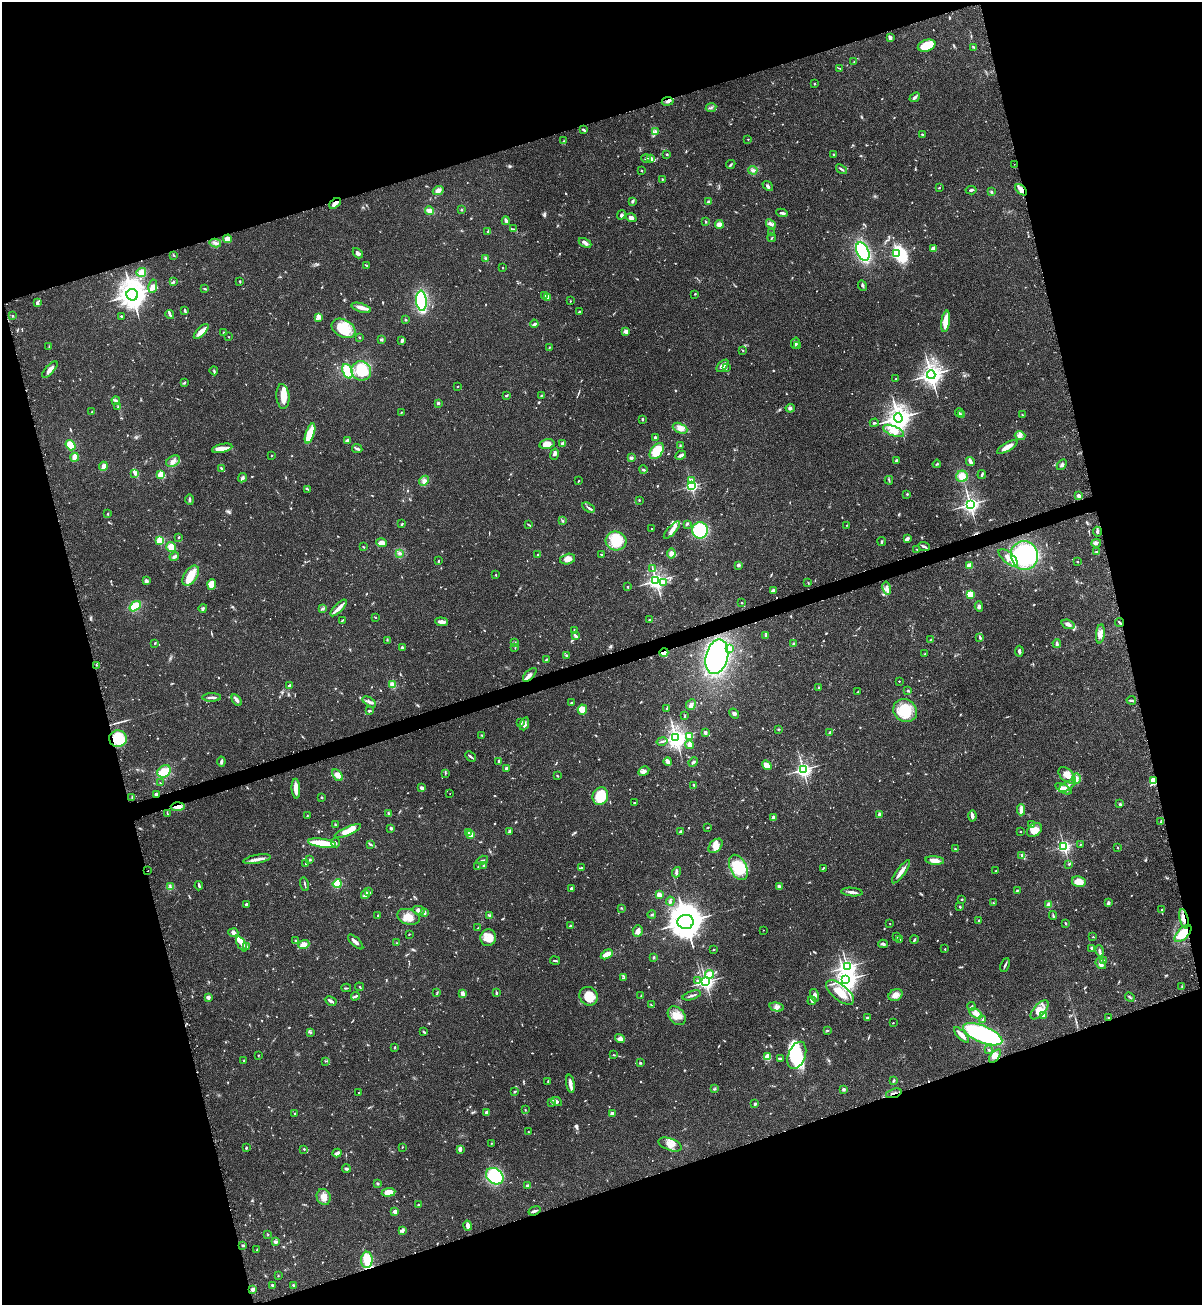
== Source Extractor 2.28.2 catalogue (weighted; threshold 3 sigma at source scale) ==
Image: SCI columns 177-4974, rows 22-5231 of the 5325 x 5272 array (HDU 1 of 3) = the unmasked area's bounding box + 8 px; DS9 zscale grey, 4 x 4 block average (1 PNG px = mean of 4 x 4 image px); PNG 1204 x 1307 px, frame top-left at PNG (2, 2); each listed source drawn as its Kron ellipse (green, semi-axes under 4 px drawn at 4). Shown black and unused: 35% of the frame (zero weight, under 2 of 3 exposures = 2% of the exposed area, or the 3 px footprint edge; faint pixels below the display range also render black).
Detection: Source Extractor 2.28.2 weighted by HDU 2 'WHT'. Background 0.0391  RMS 0.0043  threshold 0.0196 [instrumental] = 3 sigma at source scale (4.5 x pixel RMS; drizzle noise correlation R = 1.50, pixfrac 1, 0.05/0.05 arcsec/px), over >= 5 px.
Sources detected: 990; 3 too faint to see at this stretch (4 x 4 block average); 10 inside a brighter object's white glare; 16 cosmic-ray / hot-pixel residue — neither listed nor drawn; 23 coinciding with a brighter row at this scale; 57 inside a brighter listed object's ellipse — not listed separately; of the other 881, all 500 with FLUX_AUTO >= 1.48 (the completeness limit of this list) listed and drawn (381 fainter detections not listed), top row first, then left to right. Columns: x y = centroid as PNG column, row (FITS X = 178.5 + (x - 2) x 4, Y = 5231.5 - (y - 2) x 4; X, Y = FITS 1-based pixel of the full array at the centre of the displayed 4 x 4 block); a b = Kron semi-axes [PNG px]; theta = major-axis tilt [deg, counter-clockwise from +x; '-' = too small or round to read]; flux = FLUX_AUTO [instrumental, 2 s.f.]
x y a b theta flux
890 38 4 3 - 6.8
927 46 9 5 18 60
974 47 4 2 - 2.2
854 62 2 2 - 2.7
839 68 3 2 - 1.6
814 84 2 2 - 2.5
915 97 5 2 - 7
668 101 6 2 9 6.2
711 108 5 2 - 4.2
584 130 4 2 - 4.7
655 131 3 2 - 2.2
922 134 3 2 - 2.3
748 139 2 2 - 2.8
563 141 3 2 - 1.6
667 154 3 2 - 2.3
834 154 2 2 - 1.8
646 158 5 2 - 4.1
651 158 4 3 - 6.1
731 164 5 2 - 2.8
1014 164 2 2 - 1.8
842 169 6 2 -36 4.9
642 170 2 2 - 1.8
753 170 4 2 - 4.9
662 179 2 2 - 2.8
768 186 6 2 -41 5.8
939 188 3 2 - 1.5
971 190 5 2 - 4
1021 190 7 4 -45 13
438 191 5 3 - 12
991 192 3 2 - 3.5
632 201 3 2 - 5.2
708 202 3 3 - 6.5
335 203 7 3 41 13
462 210 2 2 - 2.9
430 211 4 3 - 15
782 213 6 2 -10 7.1
621 215 5 3 - 5.6
631 218 5 3 - 9.1
506 221 4 2 - 7.1
705 222 3 2 - 2.1
719 224 4 3 - 20
771 224 5 3 - 6
514 229 4 2 - 2.5
488 232 3 2 - 2.5
771 232 2 2 - 2.6
772 238 4 2 - 2.3
228 239 4 4 - 17
215 243 6 3 -13 7.4
585 243 7 3 -28 9.2
933 249 2 2 - 78
863 251 9 6 -65 170
358 253 6 3 -49 8.7
897 253 2 2 - 370
174 255 3 2 - 2.3
486 259 4 3 - 3.9
366 265 4 2 - 1.8
503 268 2 2 - 5.6
141 272 5 4 - 16
240 281 3 2 - 2.5
173 282 2 2 - 3
862 285 5 2 - 4.4
153 286 7 4 80 9.5
205 289 4 2 - 3
695 294 2 2 - 1.8
132 295 6 5 - 2800
545 296 4 2 - 2.5
547 297 2 2 - 55
421 301 10 5 -86 200
570 301 2 2 - 3.1
37 303 3 3 - 7.6
361 308 10 4 -18 15
185 311 4 2 - 4.1
579 312 4 2 - 2.1
170 315 5 2 - 4
12 316 2 2 - 3.7
121 316 2 2 - 2.3
319 317 3 2 - 3.9
405 320 2 2 - 2.8
946 321 11 4 81 43
534 324 4 2 - 5.8
344 328 13 8 -30 64
201 332 9 3 45 25
223 332 2 2 - 2.2
626 332 4 3 - 9.7
229 337 2 2 - 1.5
359 337 2 2 - 1.6
381 339 2 2 - 5.5
402 340 3 2 - 6.3
795 343 5 2 - 5.6
798 345 2 2 - 3
49 347 3 2 - 2.3
549 348 4 2 - 2.2
742 350 3 2 - 1.9
723 366 7 3 45 15
726 368 2 2 - 1.5
50 369 10 3 47 15
214 371 4 2 - 3.3
347 371 8 4 -68 69
361 371 10 9 - 88
931 375 4 4 - 1500
896 379 2 2 - 2
184 383 4 2 - 2.7
457 386 2 2 - 4.8
506 395 4 2 - 3.6
541 395 2 2 - 1.9
283 396 12 6 -85 45
116 401 4 3 - 6.6
438 403 2 2 - 19
118 407 2 2 - 2
790 408 4 3 - 5
92 412 3 2 - 1.9
401 412 2 2 - 1.8
959 413 5 2 - 2.5
962 414 3 2 - 3.7
1022 415 3 2 - 2
898 418 4 4 - 2100
642 419 2 2 - 10
874 423 4 2 - 2.5
680 428 8 5 -24 18
893 431 11 5 -22 25
310 433 10 4 71 54
1020 436 5 2 - 6.2
655 437 2 2 - 14
347 440 3 2 - 7.5
563 443 4 4 - 5.7
547 444 7 4 13 26
71 445 5 4 - 36
680 445 2 2 - 1.7
1007 447 11 3 30 23
222 448 10 4 13 15
357 449 5 3 - 5.3
657 451 9 5 53 57
554 454 5 3 - 5.7
271 455 2 2 - 4.8
681 455 6 2 25 8.6
75 457 4 3 - 8.7
631 458 3 3 - 5
173 461 7 5 32 13
896 461 3 2 - 4.4
970 461 4 2 - 13
937 464 4 2 - 2.6
1062 465 6 3 49 5.8
103 466 4 3 - 14
221 468 3 2 - 3
643 469 4 2 - 3.5
135 473 4 3 - 5.4
161 475 2 2 - 160
982 475 4 2 - 3.8
962 476 6 5 - 24
242 478 5 3 - 6.9
691 480 2 2 - 22
889 480 4 2 - 2.8
424 481 5 3 - 7.9
578 481 3 2 - 1.7
691 486 2 2 - 500
307 489 3 2 - 1.9
907 494 2 2 - 2.4
1079 496 4 3 - 9.7
190 500 5 2 - 3.4
639 500 2 2 - 3.2
970 504 3 3 - 870
588 508 7 2 -33 4.8
108 514 2 2 - 1.6
562 520 2 2 - 1.9
402 524 2 2 - 4
528 524 3 2 - 2.1
687 524 4 2 - 3.2
846 525 2 2 - 2.2
652 529 2 2 - 1.6
672 530 11 3 47 11
700 530 8 8 - 140
1098 532 5 2 - 5.3
179 537 3 2 - 2
907 539 4 2 - 11
160 540 2 2 - 210
616 541 10 9 - 74
882 542 4 2 - 3.2
381 543 5 4 - 15
1096 543 4 3 - 5.9
924 546 6 2 -22 6.7
171 547 5 4 - 23
363 547 4 2 - 2
917 549 3 2 - 2.4
1097 551 3 2 - 2
399 553 4 3 - 4.7
601 554 3 2 - 1.7
671 554 5 4 - 12
538 555 2 2 - 6.2
1024 555 14 13 - 230
174 557 5 2 - 7.9
1008 558 12 5 -41 21
568 559 8 5 14 15
439 560 3 2 - 1.9
1077 562 2 2 - 3.2
738 565 2 2 - 33
969 566 2 2 - 95
652 569 3 2 - 2
496 575 2 2 - 5.2
191 576 11 6 56 43
146 581 3 3 - 9.1
656 581 3 3 - 1000
664 582 2 2 - 6.8
808 583 3 2 - 2.3
212 584 5 4 - 25
628 587 2 2 - 1.8
887 588 6 3 -77 9.4
773 590 4 3 - 8.9
970 594 4 3 - 38
741 603 2 2 - 3.8
135 606 6 4 36 43
979 606 5 3 - 6.9
203 608 4 2 - 6.3
339 608 10 3 46 21
323 609 4 2 - 3.5
375 618 3 2 - 1.7
649 619 3 2 - 1.7
342 620 3 2 - 1.8
441 622 6 2 -6 15
1120 622 5 2 - 3.1
1068 624 7 3 -18 12
574 630 3 2 - 1.8
1100 634 10 3 84 13
575 635 4 2 - 3.8
766 636 3 2 - 4
980 637 4 2 - 4
387 640 2 2 - 1.9
930 640 4 2 - 1.7
155 643 2 2 - 1.8
515 643 4 2 - 3
794 644 3 3 - 4.6
1057 644 4 2 - 7.3
402 647 3 2 - 4.1
515 648 2 2 - 1.5
730 648 2 2 - 16
1019 651 5 2 - 5.3
664 652 4 3 - 16
925 654 2 2 - 2.3
566 655 4 2 - 2.9
717 657 17 11 77 450
546 660 2 2 - 3.3
96 665 2 2 - 1.5
530 675 8 3 44 11
899 681 2 2 - 3
290 685 4 2 - 5
392 685 4 2 - 22
819 687 2 2 - 7.6
908 690 3 2 - 2.3
857 692 3 2 - 1.8
212 697 9 2 1 10
237 700 6 3 -59 9.2
1131 700 4 2 - 4.3
369 702 7 2 -34 7.8
571 703 2 2 - 6.2
691 705 6 5 - 8
666 709 3 2 - 1.9
582 710 5 5 - 27
905 710 12 11 - 85
370 711 3 2 - 3.6
734 714 6 3 -39 5.8
685 716 3 2 - 2
521 723 3 2 - 5.1
524 724 7 3 70 6.7
778 729 2 2 - 1.5
830 732 4 3 - 3.9
705 733 3 3 - 5.7
482 735 3 2 - 2.5
689 737 4 3 - 9.1
676 738 4 3 - 1400
118 739 9 8 - 81
662 741 5 2 - 5
689 745 4 3 - 12
471 756 6 2 -43 4.3
221 762 5 2 - 6.3
499 762 3 2 - 1.5
668 762 4 2 - 27
693 762 5 2 - 4.6
767 765 5 3 - 29
506 768 3 2 - 5.6
803 770 3 3 - 760
164 771 7 5 32 43
644 771 6 4 28 8
445 773 3 2 - 2.6
338 775 6 4 -54 19
1067 775 10 6 -44 26
557 776 3 2 - 2.5
1076 778 5 4 - 8.7
1153 781 3 3 - 71
160 783 2 2 - 2
694 785 2 2 - 5.9
1067 786 9 3 31 9.7
422 788 3 2 - 7.4
296 789 10 3 -86 28
1063 789 9 4 -30 18
450 793 2 2 - 2.8
156 794 2 2 - 27
600 796 9 7 66 78
132 797 3 2 - 2.1
321 797 3 2 - 2.8
634 803 2 2 - 5.6
1120 804 4 2 - 3
178 807 7 3 3 19
1021 810 6 3 87 8.8
167 813 3 2 - 1.7
388 813 4 2 - 3.1
879 815 3 2 - 8.1
307 816 3 2 - 2.3
972 816 5 3 - 8.4
773 817 2 2 - 31
1160 822 2 2 - 2.1
335 824 2 2 - 1.8
1032 825 3 3 - 8.1
391 828 3 3 - 3.9
708 828 3 2 - 1.6
1034 830 8 6 39 22
348 831 14 3 23 36
680 831 4 2 - 2.8
1021 831 2 2 - 3.7
509 832 4 3 - 4.8
468 833 3 2 - 2.8
471 835 3 3 - 22
322 843 14 4 -8 67
335 843 4 2 - 3.3
1080 844 3 2 - 1.5
371 845 3 2 - 3.4
716 846 8 5 44 18
1064 846 2 2 - 520
1118 848 2 2 - 1.6
955 849 4 2 - 3.9
1021 855 4 2 - 3.7
257 859 14 2 11 13
310 860 4 2 - 2.5
482 860 6 2 17 3.1
935 861 9 4 -6 21
306 863 2 2 - 3.9
1069 864 3 2 - 2.3
478 866 2 2 - 2.1
484 866 3 2 - 7.4
582 867 2 2 - 1.7
738 867 13 8 -63 100
823 868 4 2 - 2.4
148 871 2 2 - 2.8
996 871 2 2 - 6.5
676 872 5 3 - 5.7
901 872 14 3 53 20
1079 882 7 5 -12 33
305 884 7 2 -75 3.5
337 884 4 4 - 50
199 886 4 2 - 4.3
170 887 3 2 - 2.7
779 887 4 2 - 11
571 888 2 2 - 3.9
1017 890 3 2 - 3.2
369 892 3 2 - 5.5
852 892 11 2 -4 9.4
365 894 4 3 - 15
659 895 2 2 - 71
962 899 2 2 - 2.9
670 901 4 3 - 4.7
994 903 3 2 - 1.5
1108 903 4 3 - 6.2
247 904 4 2 - 4.9
1049 905 2 2 - 64
960 907 3 2 - 3.7
621 908 2 2 - 2.2
418 910 6 3 -15 11
1162 910 2 2 - 1.6
424 913 3 2 - 5.4
377 915 2 2 - 3.9
652 915 4 2 - 2.7
1053 915 4 2 - 3.1
489 916 4 2 - 4.3
408 917 11 7 -18 27
1184 919 10 3 -76 18
978 920 3 2 - 1.6
686 922 8 7 - 3500
890 923 2 2 - 1.7
1066 923 2 2 - 3.9
570 926 3 2 - 3.8
478 928 2 2 - 1.8
763 930 2 2 - 1.6
638 931 6 5 - 11
233 932 5 3 - 5.7
1183 933 11 5 47 50
409 934 2 2 - 1.5
896 936 3 2 - 2
1093 937 2 2 - 1.8
488 938 8 7 - 24
295 940 2 2 - 2.4
900 940 4 2 - 1.6
914 940 4 2 - 3.8
356 942 10 3 -44 9.9
397 943 2 2 - 2.1
241 944 8 3 -58 14
304 944 6 3 20 23
883 944 4 3 - 4.8
246 946 3 2 - 2.6
1091 948 2 2 - 5.9
714 949 2 2 - 1.5
945 949 2 2 - 2.2
1100 951 6 3 -77 5.8
607 954 6 4 29 22
653 957 3 2 - 2.4
555 960 5 2 - 3.3
1103 960 4 2 - 2.6
1101 964 6 3 -49 11
1005 965 7 2 65 4.9
847 967 3 3 - 590
709 974 4 3 - 30
624 978 3 2 - 1.8
846 980 4 4 - 1500
697 981 2 2 - 3.2
706 982 3 3 - 670
359 987 4 2 - 1.8
1182 987 3 2 - 1.8
346 988 5 2 - 2.4
437 992 3 2 - 2.5
840 992 17 7 -39 49
496 993 4 2 - 3.3
463 994 4 3 - 12
641 995 2 2 - 1.5
692 995 9 2 17 6.3
815 995 6 3 -74 7.8
896 995 7 5 29 16
355 996 4 2 - 4.6
588 996 9 8 - 56
208 997 2 2 - 44
1130 997 5 2 - 3.6
331 1001 6 2 -27 7.3
812 1001 4 2 - 4.8
651 1005 3 2 - 2.5
971 1006 4 2 - 3.3
777 1007 7 3 -13 9.9
1039 1010 11 5 48 23
976 1013 7 4 -29 12
1043 1015 4 2 - 5.9
677 1016 10 7 -48 27
868 1017 3 2 - 3.4
1108 1018 2 2 - 1.7
983 1019 3 2 - 2.4
893 1023 2 2 - 3.1
827 1030 3 2 - 2.1
310 1032 4 2 - 3.3
424 1032 4 2 - 2.4
983 1034 21 8 -22 310
961 1035 10 3 -45 17
620 1038 5 3 - 7.3
395 1048 2 2 - 1.6
989 1050 2 2 - 2.3
258 1055 2 2 - 1.7
614 1055 3 2 - 2.2
797 1055 14 8 68 66
995 1056 8 3 52 12
767 1057 2 2 - 140
780 1058 4 2 - 2.6
244 1061 2 2 - 1.9
325 1061 2 2 - 1.5
640 1063 2 2 - 3.2
894 1080 3 2 - 3.9
548 1081 3 2 - 1.8
570 1084 9 2 -80 16
715 1089 3 2 - 1.9
844 1089 2 2 - 20
514 1092 2 2 - 1.9
359 1093 2 2 - 4.9
894 1093 8 2 18 4.6
557 1101 6 3 -30 9.1
552 1103 3 2 - 1.9
755 1104 3 2 - 4.5
525 1110 2 2 - 1.6
295 1113 2 2 - 5.5
486 1113 3 2 - 8.2
612 1114 2 2 - 37
528 1132 2 2 - 2
491 1143 2 2 - 1.6
670 1144 12 6 -21 22
402 1147 2 2 - 1.5
246 1148 3 2 - 3.1
304 1149 2 2 - 1.7
460 1149 4 3 - 5.3
337 1153 4 2 - 12
346 1168 4 3 - 4.9
495 1176 9 7 -36 150
377 1184 3 2 - 2
528 1186 2 2 - 6.5
389 1192 7 4 6 32
324 1197 8 7 - 20
418 1204 3 2 - 1.7
395 1211 2 2 - 41
534 1211 6 2 21 6
468 1226 5 3 - 15
402 1231 3 2 - 3.9
268 1235 2 2 - 1.9
276 1242 2 2 - 13
243 1245 2 2 - 5.1
257 1250 3 2 - 1.8
367 1260 8 5 89 37
278 1276 2 2 - 1.6
272 1285 2 2 - 6.8
293 1286 2 2 - 8.6
253 1289 3 3 - 11
Overlapping masked pixels (flux is a lower limit): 11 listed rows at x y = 1021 190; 335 203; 1120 622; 664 652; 118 739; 1153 781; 156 794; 178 807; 1184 919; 1183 933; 894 1093
Diffuse or blended objects may show on this block-average render without a row.